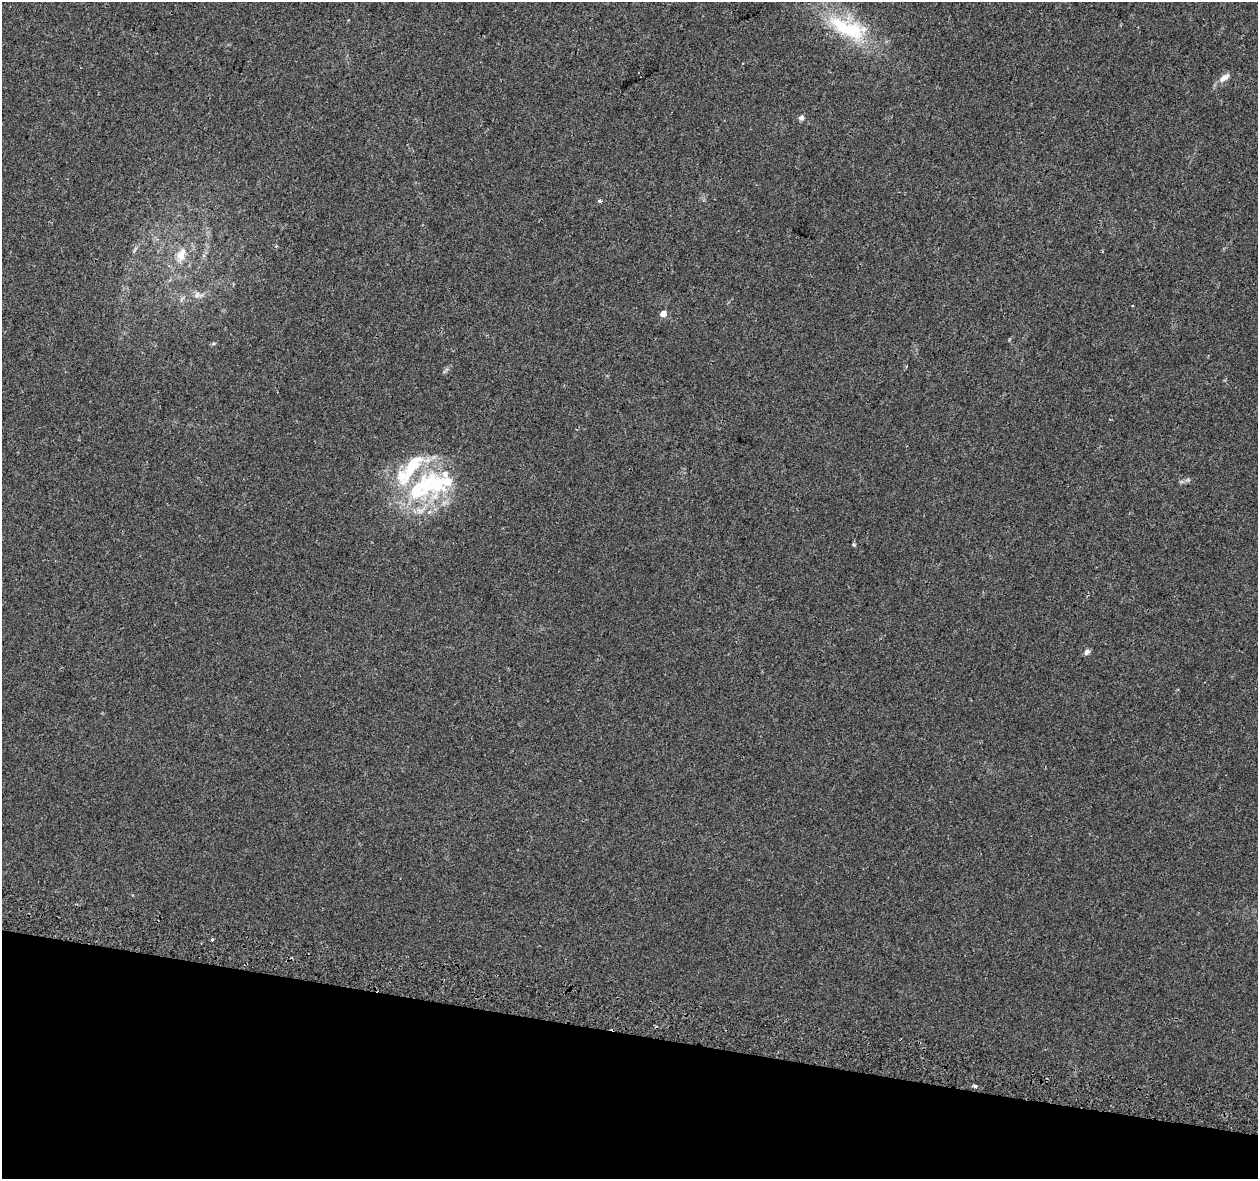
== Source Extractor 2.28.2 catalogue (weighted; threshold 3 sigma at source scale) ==
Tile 15 of 4 x 4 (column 3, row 4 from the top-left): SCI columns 2573-3828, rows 343-1519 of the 5135 x 5332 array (HDU 1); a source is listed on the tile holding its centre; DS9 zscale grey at full resolution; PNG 1260 x 1181 px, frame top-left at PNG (2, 2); no overlay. Shown black and unused: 12% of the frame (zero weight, under 2 of 3 exposures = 4% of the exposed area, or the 3 px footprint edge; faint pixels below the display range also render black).
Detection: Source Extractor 2.28.2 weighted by HDU 2 'WHT'; one run over the whole footprint, this tile lists its part. Background 0.0306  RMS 0.0051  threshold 0.0229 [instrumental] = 3 sigma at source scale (4.5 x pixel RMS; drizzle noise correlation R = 1.50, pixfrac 1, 0.0396/0.0396 arcsec/px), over >= 5 px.
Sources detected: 17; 1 cosmic-ray / hot-pixel residue — not listed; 4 inside a brighter listed object's ellipse — not listed separately; the other 12 listed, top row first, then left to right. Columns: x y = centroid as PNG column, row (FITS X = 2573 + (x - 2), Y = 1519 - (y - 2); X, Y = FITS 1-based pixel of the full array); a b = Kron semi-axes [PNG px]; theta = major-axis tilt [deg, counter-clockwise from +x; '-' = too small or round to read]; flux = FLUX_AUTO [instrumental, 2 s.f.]
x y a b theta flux
848 28 63 23 -22 38
1222 79 15 7 44 3.6
801 118 6 6 - 1.5
599 201 5 4 - 0.77
181 255 21 12 66 7
198 295 14 8 -11 2.9
663 314 5 4 - 5.5
430 484 48 37 11 59
853 544 4 3 - 0.95
1087 652 8 6 51 1.5
212 939 4 3 - 0.67
975 1086 3 3 - 11